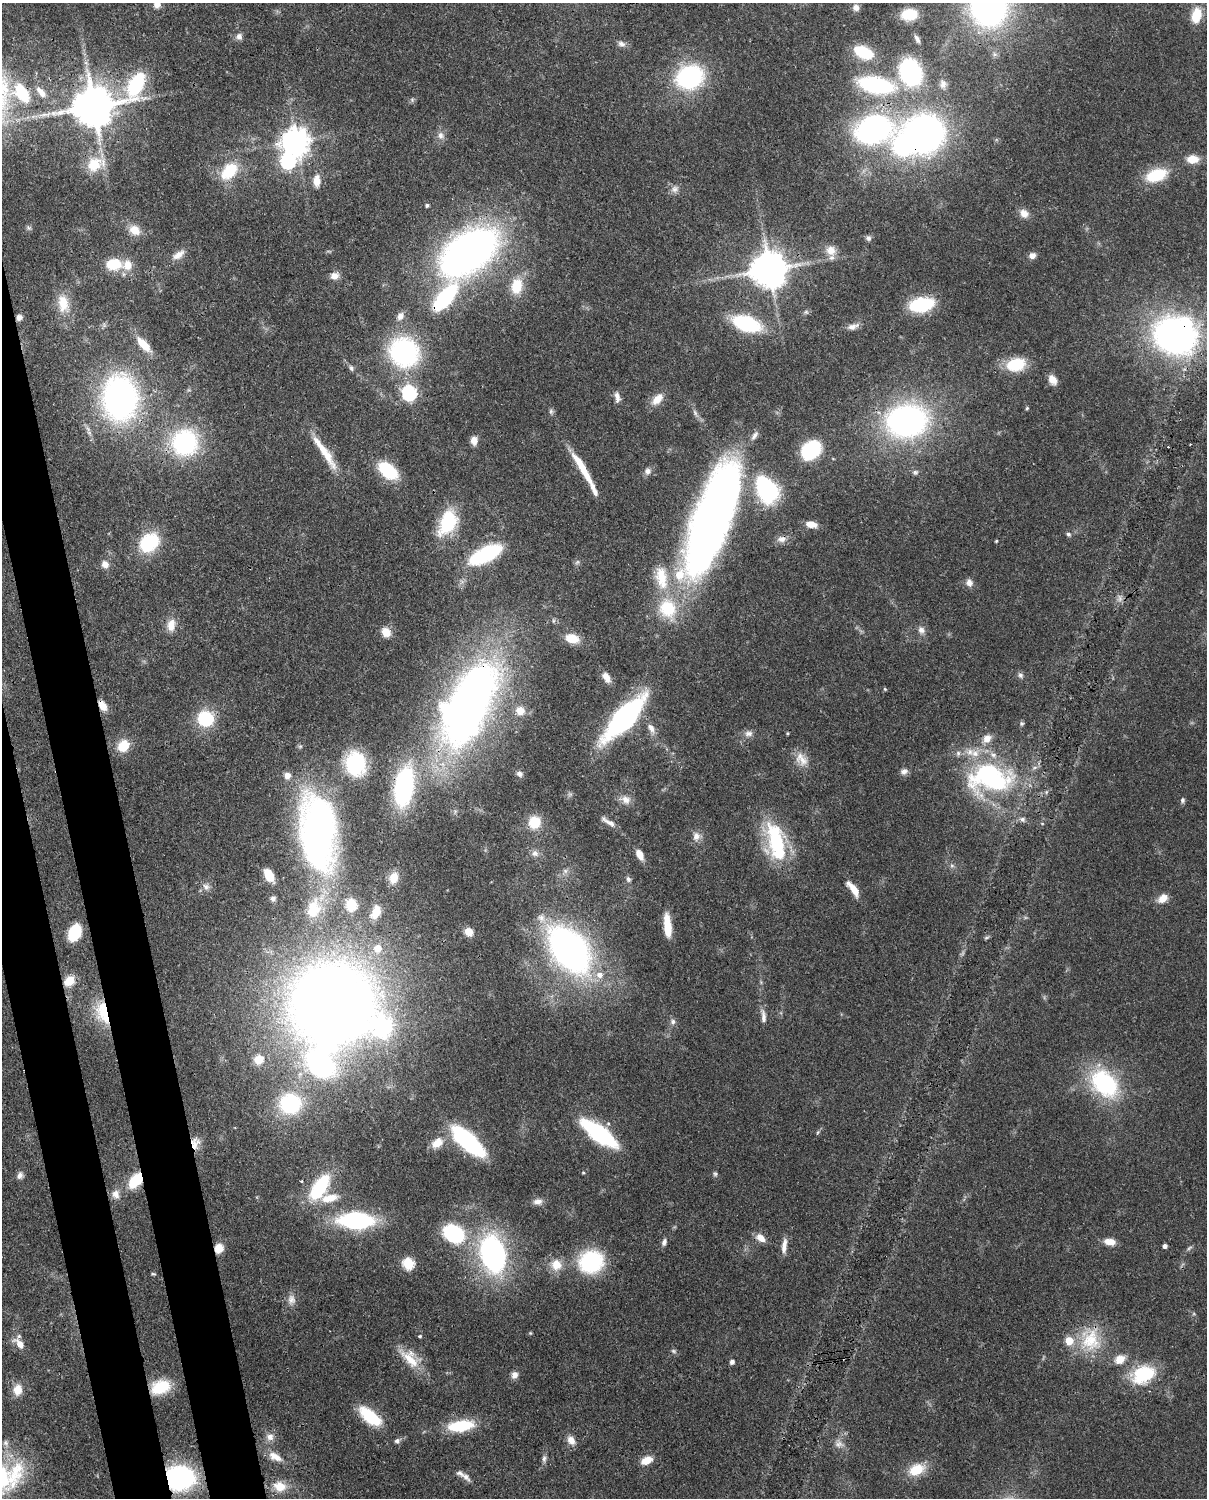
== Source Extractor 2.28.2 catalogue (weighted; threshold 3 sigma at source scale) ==
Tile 7 of 4 x 3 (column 3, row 2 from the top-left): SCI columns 2508-3712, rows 1658-3153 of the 5007 x 4916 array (HDU 1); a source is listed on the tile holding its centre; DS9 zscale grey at full resolution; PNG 1209 x 1500 px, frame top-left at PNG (2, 3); no overlay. Shown black and unused: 6% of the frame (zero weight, under 3 of 4 exposures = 7% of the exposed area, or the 3 px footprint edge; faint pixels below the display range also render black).
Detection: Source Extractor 2.28.2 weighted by HDU 2 'WHT'; one run over the whole footprint, this tile lists its part. Background 0.126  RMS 0.0044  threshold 0.02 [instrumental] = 3 sigma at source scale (4.5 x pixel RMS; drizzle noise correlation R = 1.50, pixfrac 1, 0.05/0.05 arcsec/px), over >= 5 px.
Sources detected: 222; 4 too faint to see at this stretch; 4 inside a brighter object's white glare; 1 long thin detection or spike segment (spike, bleed or trail) — not listed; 17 inside a brighter listed object's ellipse — not listed separately; the other 196 listed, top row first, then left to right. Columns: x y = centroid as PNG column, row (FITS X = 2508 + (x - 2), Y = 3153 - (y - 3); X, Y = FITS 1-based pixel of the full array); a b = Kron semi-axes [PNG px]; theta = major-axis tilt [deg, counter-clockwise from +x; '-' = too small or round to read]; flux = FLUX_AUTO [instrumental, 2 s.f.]
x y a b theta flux
157 4 10 9 - 2.8
989 6 32 29 -90 170
856 7 9 8 - 2.3
909 14 17 12 8 13
1196 15 14 9 76 12
239 36 9 8 - 2
917 39 12 6 -65 1.7
621 44 10 8 -23 2
863 52 18 10 -22 18
910 72 21 17 -68 54
690 77 23 19 20 61
136 84 40 20 63 41
943 84 12 8 -83 2.3
876 85 24 11 -11 68
41 92 16 7 -50 3.6
22 93 20 12 -55 22
412 100 6 6 - 0.87
93 106 12 11 - 1600
872 129 35 26 5 110
924 133 31 29 10 180
441 136 11 9 -74 2.7
296 141 9 9 - 560
1193 159 13 9 2 6.2
288 161 8 8 - 98
94 164 22 18 45 12
229 171 26 17 49 17
1156 175 22 12 19 19
317 181 16 9 88 4.6
675 189 11 10 - 2.5
427 205 5 4 - 0.97
1024 213 12 10 -42 3.8
135 230 13 11 -36 6.2
868 238 8 7 - 1.2
831 250 14 13 - 5
469 252 57 34 36 230
178 255 18 9 33 4.1
1032 255 8 7 - 2.3
114 264 15 11 6 14
769 269 11 10 - 1300
335 276 10 8 15 3.3
517 286 16 11 78 12
445 298 21 9 50 67
63 303 25 14 -81 10
921 304 19 11 10 36
806 312 6 6 - 0.98
400 316 12 8 64 2.8
19 317 8 7 - 1.9
746 323 22 12 -19 46
853 326 17 8 17 2.9
1174 336 34 28 -29 170
144 344 20 8 -46 9
404 352 25 24 - 73
1016 364 17 11 15 20
351 368 8 5 -64 1.2
1052 380 12 8 -56 3.9
409 393 7 6 - 92
617 397 15 7 -82 2.4
120 398 31 24 -89 170
657 399 18 10 46 5.8
1027 408 4 4 - 0.61
551 411 7 6 - 1
695 413 11 5 -66 1.6
907 421 33 26 8 150
474 440 9 7 -88 3.6
185 443 23 22 - 60
811 450 18 14 40 28
583 469 43 7 -59 13
388 471 18 11 -38 27
648 471 9 9 - 2.1
915 472 8 6 -23 1.2
764 486 19 17 -38 43
712 518 118 34 70 330
448 522 30 18 65 24
811 524 12 7 -9 4.4
1068 534 6 5 - 1
782 539 11 9 2 2.6
996 541 3 3 - 0.52
149 542 22 17 39 26
485 554 30 13 27 38
105 564 10 9 - 2.9
661 577 35 16 -80 15
969 582 10 8 -65 2.5
171 625 16 10 82 5.2
921 630 11 9 -55 2.5
386 632 11 9 -48 5.6
572 638 17 11 -13 7.4
1020 675 8 7 - 1.4
606 677 12 7 -59 4
885 689 5 4 - 0.5
468 704 76 36 63 350
102 706 12 7 -59 4.9
520 711 12 11 - 5.2
625 718 33 12 47 140
205 719 12 12 - 29
1022 723 6 6 - 0.88
651 728 15 8 -61 3.3
749 733 11 7 11 2.3
787 733 4 3 - 0.52
987 739 13 10 50 4.4
123 746 14 12 50 9
801 759 21 13 -46 5.9
355 763 20 17 -73 36
904 771 9 8 - 1.9
520 774 8 7 - 1.6
287 776 9 8 - 3.2
990 778 64 39 -3 77
404 787 41 19 81 53
626 800 13 11 -30 3.7
1183 800 7 6 - 1
1022 819 8 6 -19 1.5
534 822 12 11 - 11
608 822 21 6 -32 2.8
318 831 47 22 -87 330
696 836 12 10 89 3.2
776 842 45 18 -76 41
535 853 10 9 - 2.3
640 854 11 6 -63 4.5
952 866 6 6 - 0.97
565 871 7 6 - 1.4
269 875 11 6 -61 11
394 878 12 9 76 5.3
628 879 7 5 -61 1.2
206 886 10 8 -28 2.2
853 889 21 7 -53 6.4
273 898 7 6 - 1.3
1163 898 13 9 37 4.3
351 904 6 5 - 39
313 909 26 17 76 13
376 912 13 8 66 5.5
667 925 23 7 -85 9.6
469 932 10 8 -45 4.6
74 933 15 10 66 17
986 938 6 4 19 0.74
378 948 10 9 - 4.2
569 950 52 32 -50 170
69 981 13 10 44 6.7
332 1003 69 60 24 580
103 1013 30 15 -74 17
763 1017 18 6 -86 2.6
673 1021 7 7 - 1.6
259 1059 9 8 - 6.8
1104 1083 26 18 -46 57
290 1104 20 19 - 39
818 1132 6 4 70 0.59
599 1133 25 9 -36 89
468 1141 26 10 -43 84
195 1143 16 11 86 4.8
437 1143 14 10 35 6.2
583 1173 4 4 - 0.49
715 1174 6 5 - 0.85
20 1175 9 7 73 1.9
135 1180 11 7 52 22
301 1181 3 3 - 0.45
320 1187 24 11 56 37
116 1194 13 11 -78 3.5
329 1198 24 10 12 8.3
538 1201 13 8 8 2.7
356 1220 27 13 -2 68
453 1233 17 13 -29 45
760 1238 14 8 -36 3.7
664 1242 9 6 71 1.7
1110 1242 13 7 -8 4.7
784 1246 20 6 84 3.5
1165 1246 4 4 - 1.7
219 1248 10 9 - 5.2
493 1254 32 20 -78 100
591 1262 20 18 26 48
408 1263 6 6 - 44
556 1265 14 13 - 7.2
153 1274 7 3 -8 0.55
291 1299 14 10 -86 3.3
530 1333 4 4 - 0.47
420 1336 5 4 - 0.54
1090 1340 34 29 -72 23
19 1344 14 7 -42 5.1
673 1351 8 5 -27 0.95
1120 1359 14 11 27 5.4
410 1360 33 13 -44 11
732 1362 5 5 - 1.7
1144 1374 27 18 25 24
514 1375 9 8 - 2.4
161 1387 19 13 19 19
17 1390 13 10 82 5.8
370 1416 21 10 -40 26
460 1426 23 9 8 26
270 1437 10 9 - 3.1
571 1440 11 8 -56 3.6
397 1441 7 6 - 1.5
839 1444 11 9 30 2.7
275 1457 20 10 -27 5.4
544 1459 9 6 88 1.4
647 1460 13 8 26 6
916 1470 18 12 25 11
466 1477 14 7 -47 2.5
179 1478 19 16 -1 84
280 1486 17 13 -14 7.8
Overlapping masked pixels (flux is a lower limit): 20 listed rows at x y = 989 6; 22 93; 93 106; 924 133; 769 269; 445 298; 19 317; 1174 336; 120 398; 712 518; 468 704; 102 706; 625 718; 404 787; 69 981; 103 1013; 195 1143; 135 1180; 219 1248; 179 1478
Isophote crosses this tile's border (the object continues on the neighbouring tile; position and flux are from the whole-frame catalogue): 2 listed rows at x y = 157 4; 989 6